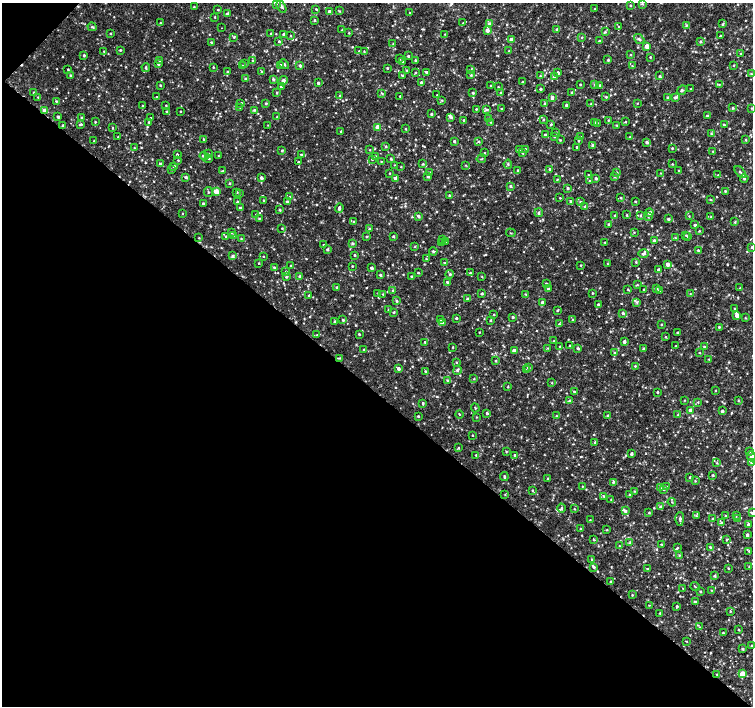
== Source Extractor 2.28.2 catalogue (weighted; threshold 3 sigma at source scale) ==
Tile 9 of 4 x 4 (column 1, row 3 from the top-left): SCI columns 1-1502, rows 1575-2981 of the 6016 x 6028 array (HDU 1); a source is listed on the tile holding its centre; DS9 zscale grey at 2 x 2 block average (1 PNG px = mean of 2 x 2 image px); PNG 755 x 708 px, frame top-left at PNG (2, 3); each listed source drawn as its Kron ellipse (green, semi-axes under 4 px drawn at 4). Shown black and unused: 45% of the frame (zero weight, under 2 of 3 exposures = <1% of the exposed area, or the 3 px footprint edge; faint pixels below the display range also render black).
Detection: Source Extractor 2.28.2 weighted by HDU 2 'WHT'; one run over the whole footprint, this tile lists its part. Background 0.00558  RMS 0.003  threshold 0.0133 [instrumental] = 3 sigma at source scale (4.5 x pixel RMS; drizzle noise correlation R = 1.50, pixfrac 1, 0.0396/0.0396 arcsec/px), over >= 5 px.
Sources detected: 817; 7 cosmic-ray / hot-pixel residue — neither listed nor drawn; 4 coinciding with a brighter row at this scale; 11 inside a brighter listed object's ellipse — not listed separately; of the other 795, all 500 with FLUX_AUTO >= 0.424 (the completeness limit of this list) listed and drawn (295 fainter detections not listed), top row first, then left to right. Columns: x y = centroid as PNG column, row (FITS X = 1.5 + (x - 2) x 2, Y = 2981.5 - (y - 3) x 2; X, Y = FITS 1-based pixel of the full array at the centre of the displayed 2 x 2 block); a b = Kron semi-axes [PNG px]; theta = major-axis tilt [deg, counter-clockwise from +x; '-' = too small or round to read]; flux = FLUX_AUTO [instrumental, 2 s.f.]
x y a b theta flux
276 4 4 3 - 0.92
642 4 3 3 - 0.56
630 5 3 3 - 0.62
194 7 2 2 - 0.49
281 7 6 3 -62 1.3
316 9 3 2 - 0.59
595 9 2 2 - 0.55
218 10 2 2 - 0.6
329 11 3 3 - 1.6
339 11 3 3 - 0.63
410 13 2 2 - 0.6
227 14 4 3 - 1.3
215 17 2 2 - 0.56
314 20 3 2 - 0.72
160 23 2 2 - 0.56
463 23 3 3 - 0.57
489 23 4 4 - 1.4
723 23 3 3 - 0.73
686 25 4 3 - 0.64
92 27 4 3 - 0.99
619 27 3 3 - 0.86
221 28 2 2 - 0.73
557 29 4 3 - 0.91
342 30 3 2 - 0.45
487 30 3 3 - 3.7
605 32 4 3 - 0.99
349 33 2 2 - 0.54
111 34 3 2 - 0.52
271 34 3 2 - 0.62
283 34 3 3 - 1
445 34 3 2 - 0.55
290 36 3 2 - 0.43
720 36 3 3 - 0.87
234 37 3 2 - 0.58
582 37 2 2 - 0.45
511 39 3 3 - 2.1
639 39 6 3 -40 1.5
279 41 2 2 - 0.85
599 41 2 2 - 0.81
211 42 3 2 - 0.56
700 42 3 3 - 0.83
393 43 3 2 - 0.44
647 46 3 3 - 8.3
120 50 2 2 - 0.76
104 51 2 2 - 0.53
359 51 2 2 - 0.51
364 51 2 2 - 0.48
509 51 3 2 - 0.48
741 54 3 2 - 0.45
84 55 3 2 - 0.91
631 55 3 2 - 0.51
408 56 2 2 - 0.73
650 57 3 2 - 0.51
399 59 3 2 - 0.51
159 60 3 2 - 0.9
252 60 2 2 - 0.49
608 60 3 3 - 0.73
403 61 2 2 - 0.45
416 61 4 3 - 0.63
158 64 2 2 - 1.3
245 64 2 2 - 0.45
284 64 5 3 - 1.2
280 65 3 3 - 1.2
733 65 3 2 - 0.49
243 66 3 2 - 0.45
300 66 3 2 - 1.5
632 66 3 2 - 0.51
146 67 4 3 - 1
213 67 2 2 - 0.62
387 68 3 2 - 0.6
68 69 2 2 - 0.65
471 69 3 2 - 0.47
407 70 3 2 - 0.45
227 71 2 2 - 0.46
262 72 3 3 - 0.88
416 72 3 2 - 0.59
426 72 4 2 - 1.6
558 73 2 2 - 1.6
751 74 3 3 - 0.72
70 75 3 2 - 0.76
471 75 3 3 - 0.71
403 76 3 3 - 0.76
540 76 3 3 - 0.7
659 76 3 3 - 0.79
554 77 3 3 - 1.3
245 79 2 2 - 0.53
273 79 3 3 - 1.1
283 81 5 3 - 2.1
523 81 3 2 - 0.46
421 82 3 3 - 1.1
318 83 3 2 - 1.4
580 84 2 2 - 0.67
595 84 3 3 - 0.79
160 85 3 2 - 0.7
599 85 3 3 - 0.7
719 85 3 3 - 0.58
491 86 3 2 - 0.73
281 87 4 2 - 0.65
498 87 2 2 - 0.44
540 89 3 2 - 0.87
691 89 3 2 - 0.48
682 90 5 3 - 1
33 92 2 2 - 0.59
500 92 3 2 - 0.48
572 92 3 3 - 0.97
277 93 2 2 - 0.6
382 93 3 3 - 0.66
473 93 3 2 - 1.1
340 95 2 2 - 0.53
437 95 2 2 - 0.54
157 96 2 2 - 1.1
400 96 2 2 - 0.55
38 97 2 2 - 0.59
606 97 3 3 - 0.73
667 97 3 3 - 0.91
676 97 4 3 - 1
552 98 3 2 - 2.1
442 100 3 2 - 0.47
56 101 3 2 - 0.69
241 103 2 2 - 0.71
266 103 3 3 - 0.66
637 103 2 2 - 0.45
545 104 3 3 - 0.97
591 104 3 2 - 0.52
166 105 2 2 - 0.5
566 105 2 2 - 1.2
143 106 3 2 - 0.68
240 107 2 2 - 0.43
733 108 3 3 - 0.84
752 108 3 3 - 0.52
476 109 2 2 - 0.55
486 109 4 3 - 1.1
502 109 2 2 - 0.66
254 110 3 2 - 0.81
44 111 3 3 - 6.9
167 111 3 2 - 0.59
180 112 2 2 - 0.45
431 114 2 2 - 1
707 116 3 2 - 0.76
58 117 2 2 - 1.3
277 117 3 2 - 0.58
451 117 4 3 - 1.6
82 118 3 2 - 0.75
150 118 3 2 - 0.44
489 119 3 3 - 1.1
464 120 2 2 - 0.7
543 120 3 2 - 0.46
608 120 3 3 - 0.48
95 122 2 2 - 0.68
149 122 3 2 - 0.53
490 122 4 3 - 0.69
595 122 3 2 - 0.47
625 122 2 2 - 0.49
597 123 3 2 - 0.48
81 124 4 2 - 0.87
551 124 2 2 - 1
62 125 3 3 - 0.56
268 125 3 2 - 0.43
616 125 2 2 - 0.5
724 125 4 2 - 0.79
377 127 3 3 - 5.5
112 128 2 2 - 0.51
405 129 2 2 - 0.55
341 131 3 2 - 0.64
556 133 3 3 - 0.76
711 134 4 3 - 0.72
545 135 2 2 - 0.71
555 136 3 3 - 0.84
118 137 2 2 - 0.51
581 137 3 3 - 0.56
630 137 3 3 - 0.88
203 139 3 2 - 0.59
94 140 2 2 - 0.51
560 140 3 2 - 0.56
578 140 3 3 - 0.78
745 140 3 3 - 0.62
454 141 2 2 - 1
479 142 3 2 - 0.55
647 142 3 3 - 1.5
593 145 4 3 - 2.3
386 146 3 3 - 0.79
577 147 2 2 - 0.67
135 148 3 2 - 0.46
672 148 3 2 - 0.59
519 149 3 2 - 0.45
525 149 2 2 - 0.78
370 150 2 2 - 0.47
282 151 2 2 - 0.67
713 151 3 2 - 0.47
484 153 2 2 - 0.48
522 153 3 2 - 0.74
177 154 3 2 - 0.72
209 154 3 2 - 0.59
301 154 2 2 - 0.68
204 156 4 3 - 1.6
218 156 2 2 - 0.45
376 157 3 2 - 0.47
209 158 3 2 - 0.73
372 159 2 2 - 0.53
391 159 3 2 - 0.93
481 159 5 2 - 0.51
178 160 2 2 - 0.44
298 162 2 2 - 0.64
381 162 2 2 - 0.49
160 164 3 3 - 2
423 164 3 3 - 0.69
508 164 4 3 - 0.83
672 164 3 3 - 0.57
395 165 2 2 - 0.48
466 165 3 2 - 0.45
174 166 3 3 - 1
401 167 2 2 - 0.45
171 169 3 2 - 0.49
550 169 2 2 - 0.79
517 170 3 3 - 0.62
223 171 3 2 - 1.1
679 171 2 2 - 0.53
617 172 3 3 - 0.72
740 172 7 3 -49 1.5
389 173 2 2 - 0.45
430 173 3 3 - 1.5
660 173 2 2 - 0.42
588 175 2 2 - 0.48
718 175 3 2 - 0.56
614 176 3 3 - 0.84
186 177 3 3 - 0.96
428 177 3 2 - 1.2
261 178 2 2 - 2
395 178 3 3 - 3
596 178 2 2 - 1.1
744 178 4 3 - 1.2
557 179 3 3 - 0.54
590 181 3 2 - 0.49
230 183 3 3 - 0.64
510 186 3 3 - 0.91
568 188 3 3 - 1.1
216 191 3 3 - 8.4
725 191 2 2 - 0.59
208 192 5 2 - 0.6
237 192 3 2 - 0.54
239 194 3 2 - 0.48
449 195 3 2 - 1
290 197 3 2 - 1
560 198 2 2 - 0.77
621 198 3 3 - 0.57
710 199 3 2 - 0.54
264 200 2 2 - 0.54
570 201 3 3 - 1
635 201 2 2 - 0.61
238 202 3 3 - 0.67
287 202 3 3 - 1.4
581 202 3 2 - 0.51
203 204 4 2 - 1.3
585 206 3 3 - 0.96
240 208 3 2 - 2.2
339 208 5 3 - 1.7
280 210 3 2 - 0.75
183 213 3 2 - 0.43
539 213 4 3 - 1.1
649 213 4 3 - 1.7
256 215 3 2 - 1
627 215 3 3 - 0.61
641 215 3 3 - 0.7
418 216 3 3 - 1.4
615 216 2 2 - 1.7
689 216 3 3 - 0.46
648 217 3 3 - 0.57
711 217 3 3 - 0.75
259 218 3 2 - 0.62
668 219 3 2 - 1.1
354 222 3 3 - 0.77
735 222 3 3 - 0.69
608 224 3 3 - 0.66
695 225 3 2 - 0.93
282 228 2 2 - 0.55
369 229 3 2 - 0.91
699 231 3 3 - 0.67
634 232 3 2 - 0.43
231 233 3 2 - 0.44
511 233 5 2 - 0.49
233 235 3 2 - 0.42
686 235 2 2 - 0.55
226 236 3 2 - 0.76
366 236 2 2 - 0.71
393 236 3 3 - 0.77
688 237 2 2 - 0.51
199 238 2 2 - 0.46
241 238 2 2 - 0.54
675 238 3 2 - 0.54
442 239 3 3 - 0.85
654 241 3 2 - 1.5
445 242 3 2 - 0.48
605 242 2 2 - 0.48
352 243 3 3 - 0.95
442 243 3 3 - 1.2
324 245 2 2 - 0.46
415 247 3 2 - 0.52
752 247 3 3 - 0.8
327 249 3 3 - 1.1
698 250 3 2 - 0.69
433 251 4 3 - 0.97
644 253 5 3 - 1.6
354 255 2 2 - 0.84
232 256 4 3 - 1.7
263 256 2 2 - 0.46
426 259 3 3 - 0.48
636 262 3 2 - 0.62
259 263 2 2 - 0.52
445 263 3 3 - 0.61
607 264 3 2 - 0.44
667 264 3 3 - 3.4
581 265 3 2 - 0.48
291 266 2 2 - 0.7
352 266 2 2 - 0.56
274 267 3 3 - 0.79
371 268 2 2 - 1.9
658 270 3 2 - 2.1
286 271 2 2 - 0.57
418 273 2 2 - 0.62
470 273 3 2 - 0.67
450 274 4 3 - 1.1
380 275 3 2 - 1
300 276 3 2 - 1.3
411 276 2 2 - 0.64
286 277 3 3 - 0.72
482 277 3 2 - 0.46
447 282 3 2 - 1.1
546 284 3 2 - 0.9
637 285 3 3 - 0.61
337 287 3 2 - 0.8
657 288 3 3 - 0.71
740 288 2 2 - 0.5
548 289 3 3 - 1.7
628 289 3 2 - 0.46
392 290 3 2 - 0.53
644 290 2 2 - 0.57
659 290 3 3 - 1
378 293 3 2 - 0.46
482 293 3 2 - 0.86
592 293 2 2 - 0.65
383 294 2 2 - 0.45
525 294 3 2 - 0.51
690 294 2 2 - 0.42
309 295 4 2 - 0.66
467 299 2 2 - 0.79
397 301 3 3 - 0.9
542 302 3 3 - 1.8
637 302 4 3 - 0.82
598 304 2 2 - 0.73
735 309 3 2 - 0.52
388 310 3 2 - 0.44
557 310 3 2 - 0.65
394 312 3 2 - 0.61
623 313 3 2 - 0.91
494 314 2 2 - 0.47
737 315 3 3 - 3.7
513 317 3 2 - 0.87
456 318 2 2 - 0.98
745 318 3 2 - 0.5
343 320 3 3 - 0.97
440 320 2 2 - 0.78
491 320 2 2 - 0.87
573 320 3 2 - 0.85
335 322 3 2 - 1
442 322 3 3 - 4.9
559 324 4 3 - 0.84
661 325 3 2 - 0.54
719 327 2 2 - 0.69
479 332 2 2 - 0.44
677 333 2 2 - 0.82
359 334 2 2 - 0.77
317 335 2 2 - 0.5
665 337 3 2 - 0.54
554 341 3 2 - 0.57
425 342 2 2 - 0.68
624 342 2 2 - 2.2
569 346 4 2 - 0.63
676 346 2 2 - 0.52
452 347 2 2 - 0.53
560 347 4 3 - 0.61
704 347 3 3 - 0.72
548 348 3 2 - 0.43
578 348 3 3 - 1
643 349 3 3 - 0.75
364 350 3 2 - 0.6
514 351 3 2 - 3.3
615 353 3 2 - 0.57
700 353 3 2 - 0.47
340 358 4 3 - 0.72
708 359 2 2 - 0.43
496 361 3 3 - 0.63
456 362 2 2 - 0.49
635 366 2 2 - 0.53
528 367 3 3 - 1.3
398 369 3 3 - 1.9
457 370 5 3 - 1.3
526 370 3 2 - 0.54
425 371 3 3 - 0.88
474 379 2 2 - 0.49
447 380 3 2 - 0.56
552 383 2 2 - 0.43
508 387 3 2 - 0.54
715 390 2 2 - 0.48
574 392 3 3 - 0.75
657 392 2 2 - 0.7
685 400 3 2 - 0.44
738 400 3 2 - 0.53
570 401 4 3 - 1.4
698 402 3 2 - 0.44
423 403 2 2 - 0.88
475 408 4 2 - 0.53
690 410 3 2 - 2.6
722 411 3 2 - 1.3
487 413 3 2 - 1
459 414 4 2 - 0.44
678 415 3 2 - 0.52
418 416 3 2 - 0.77
556 416 3 3 - 0.55
608 416 3 2 - 1.1
476 417 3 2 - 0.47
473 435 2 2 - 0.43
595 442 3 3 - 0.86
459 448 3 3 - 0.59
506 451 3 2 - 0.45
749 452 3 2 - 0.54
631 454 3 3 - 1.3
476 455 2 2 - 0.78
514 455 2 2 - 0.71
751 456 5 4 - 2.9
717 463 2 2 - 0.47
751 463 4 3 - 1.2
713 475 3 3 - 0.66
504 477 4 2 - 1.1
690 477 3 2 - 0.72
548 478 3 3 - 0.51
695 481 3 2 - 0.55
613 482 4 3 - 0.91
582 486 2 2 - 0.67
666 486 3 2 - 0.55
661 488 3 3 - 0.47
664 489 3 2 - 0.56
532 490 3 3 - 0.58
634 491 3 2 - 0.52
505 494 3 2 - 0.47
630 495 3 3 - 1.7
604 496 3 2 - 0.65
611 499 2 2 - 0.49
672 502 4 2 - 0.44
660 507 4 3 - 0.8
561 508 4 3 - 0.77
574 509 2 2 - 0.44
625 511 3 3 - 1.2
649 513 2 2 - 0.68
752 513 4 3 - 1.1
725 515 3 2 - 0.48
736 515 3 2 - 0.43
696 516 3 3 - 0.65
680 519 7 3 90 1.6
713 519 2 2 - 0.92
737 519 3 3 - 0.72
590 520 2 2 - 0.51
721 523 4 2 - 0.64
748 525 3 3 - 1.5
580 529 2 2 - 0.62
607 530 3 2 - 0.48
747 535 3 3 - 1.6
594 540 3 2 - 0.53
726 540 3 2 - 0.57
630 543 4 3 - 0.77
662 544 4 2 - 0.55
619 546 3 2 - 0.65
710 547 3 3 - 0.91
677 548 3 2 - 0.45
749 551 3 2 - 0.54
679 555 2 2 - 0.54
592 560 3 2 - 0.58
594 567 3 3 - 0.91
749 567 3 3 - 0.49
728 568 2 2 - 0.52
648 569 4 2 - 0.66
715 576 3 3 - 0.89
610 581 2 2 - 0.7
695 587 4 2 - 0.61
683 588 3 2 - 0.51
711 590 2 2 - 0.43
700 592 3 2 - 0.75
632 595 2 2 - 0.52
695 602 3 3 - 0.94
649 605 2 2 - 0.42
677 606 2 2 - 0.8
730 611 3 2 - 0.56
660 613 3 2 - 0.68
699 627 3 3 - 0.5
738 630 3 2 - 0.55
723 633 3 2 - 0.56
687 642 3 2 - 0.44
751 645 3 2 - 0.47
743 649 3 2 - 0.97
717 674 3 2 - 0.58
742 674 3 3 - 11
Overlapping masked pixels (flux is a lower limit): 1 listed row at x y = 44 111
Isophote crosses this tile's border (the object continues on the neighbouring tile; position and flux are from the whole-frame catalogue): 4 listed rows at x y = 276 4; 752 247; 751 456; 752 513
Diffuse or blended objects may show on this block-average render without a row.